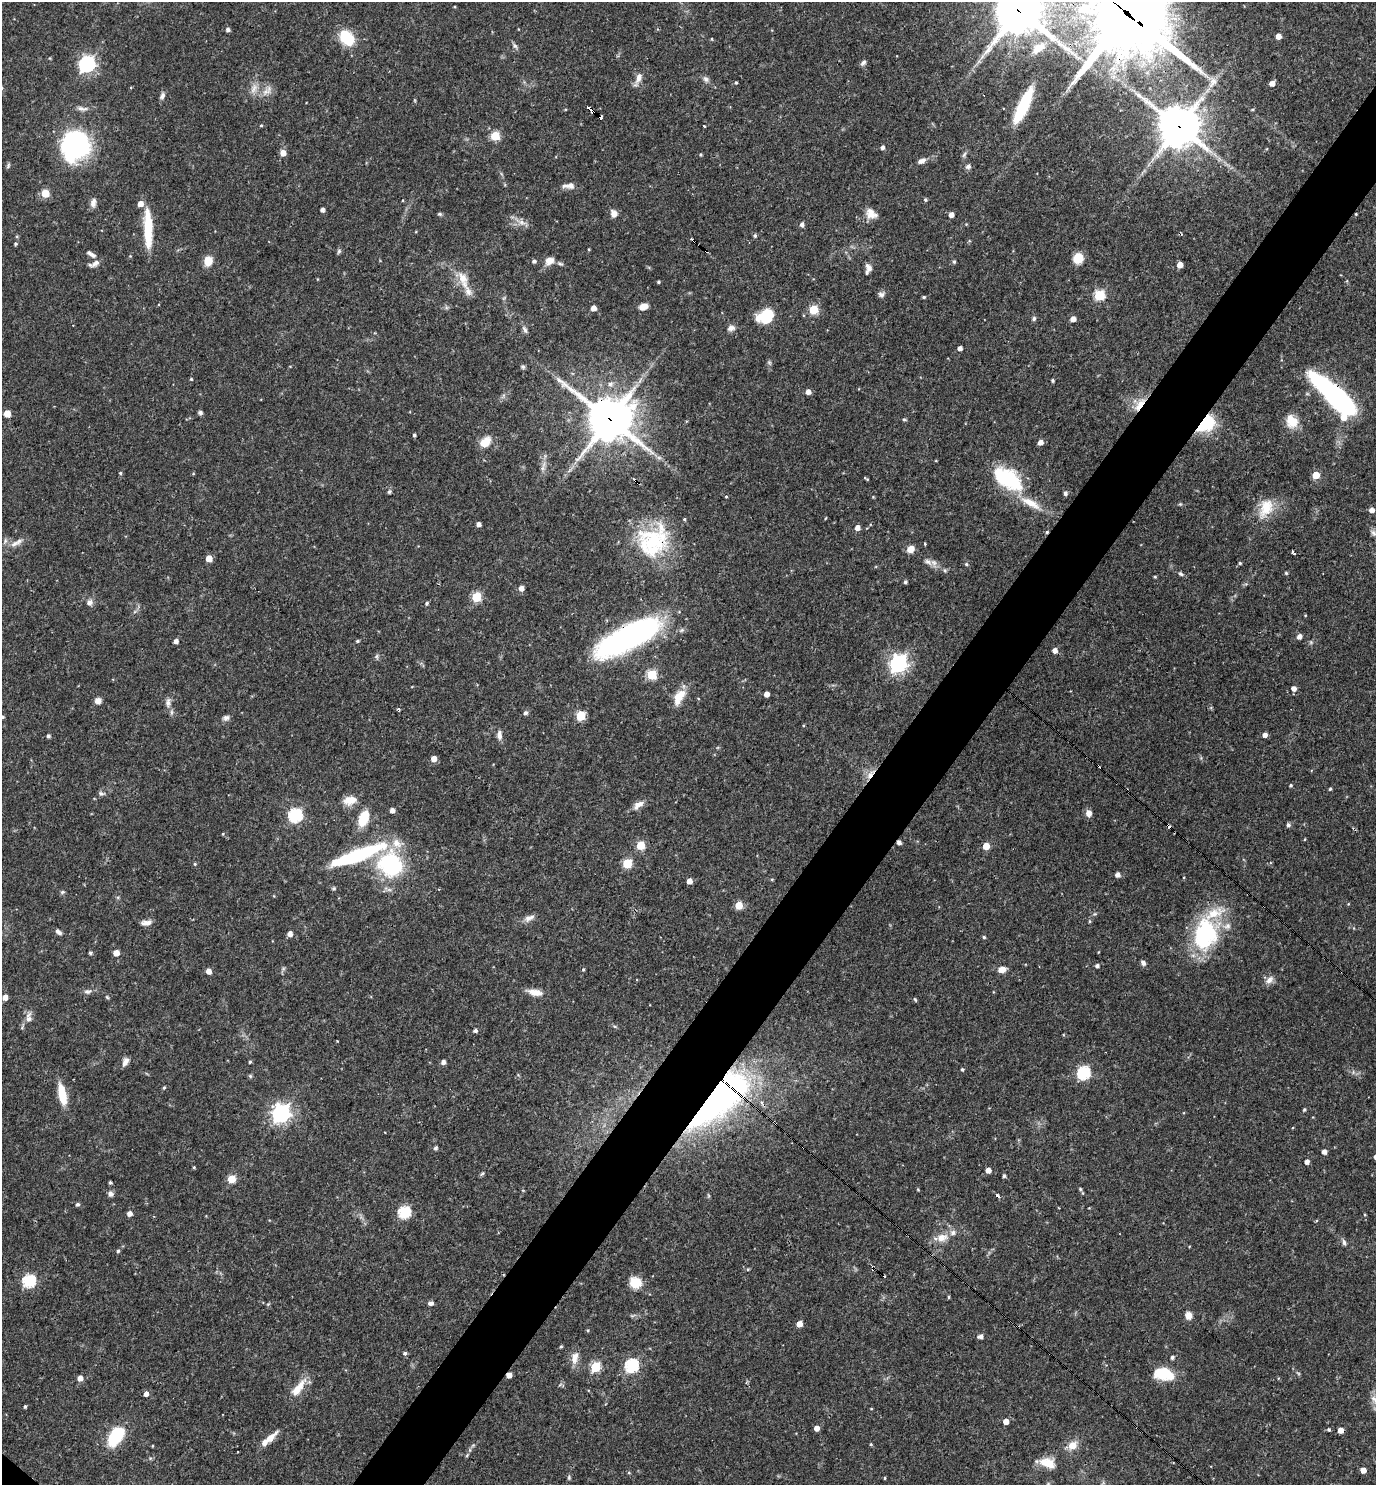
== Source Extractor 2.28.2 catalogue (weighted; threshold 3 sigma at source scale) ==
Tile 10 of 4 x 4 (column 2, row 3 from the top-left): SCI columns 1523-2896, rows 1484-2966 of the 5936 x 5932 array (HDU 1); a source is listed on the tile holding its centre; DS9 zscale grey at full resolution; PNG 1378 x 1487 px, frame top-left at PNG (2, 2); no overlay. Shown black and unused: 5% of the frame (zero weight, under 3 of 4 exposures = <1% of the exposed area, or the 3 px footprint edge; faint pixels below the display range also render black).
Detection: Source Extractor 2.28.2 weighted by HDU 2 'WHT'; one run over the whole footprint, this tile lists its part. Background 0.0538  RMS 0.0032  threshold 0.0146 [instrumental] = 3 sigma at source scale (4.5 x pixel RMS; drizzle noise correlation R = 1.50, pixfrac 1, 0.05/0.05 arcsec/px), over >= 5 px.
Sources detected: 279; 7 cosmic-ray / hot-pixel residue — not listed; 11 inside a brighter listed object's ellipse — not listed separately; the other 261 listed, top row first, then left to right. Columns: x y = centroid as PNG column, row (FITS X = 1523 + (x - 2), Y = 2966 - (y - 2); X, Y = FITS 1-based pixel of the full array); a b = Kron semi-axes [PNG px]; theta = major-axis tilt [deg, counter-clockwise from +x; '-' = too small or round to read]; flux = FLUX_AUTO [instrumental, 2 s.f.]
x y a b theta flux
1018 10 16 15 - 1500
1127 12 34 27 -43 4200
228 29 4 4 - 1
1278 36 4 4 - 2.5
347 38 19 13 -53 10
712 39 4 3 - 0.27
515 46 9 4 -54 0.77
1038 48 18 10 35 4.9
863 62 7 5 42 0.97
87 64 7 6 - 90
639 78 15 7 70 2.2
706 79 9 6 -52 1
1213 82 17 9 54 3
736 83 4 3 - 0.42
1272 83 5 4 - 1.9
254 88 15 7 63 2.2
267 91 16 8 40 2.5
162 96 9 6 68 1.1
1023 106 36 9 65 16
82 109 15 6 -7 1.5
590 109 10 3 -39 6.9
1252 109 5 3 - 0.31
600 117 4 3 - 26
261 126 5 3 - 0.32
704 126 3 3 - 0.36
1179 126 14 13 - 890
495 136 5 5 - 15
76 145 16 15 - 92
882 147 4 4 - 1
283 153 6 5 - 2.6
964 154 10 4 63 0.72
700 155 4 4 - 0.36
921 161 10 6 25 1.6
8 166 8 4 65 0.55
968 166 8 6 33 0.93
569 186 15 6 2 2.1
45 193 5 5 - 8.8
403 200 4 2 - 0.23
925 200 4 4 - 0.54
93 203 12 7 81 1.5
140 204 5 5 - 2.4
322 210 4 4 - 0.98
614 213 9 8 - 1.8
439 214 6 5 - 0.46
871 214 15 11 -40 3.2
1356 214 3 3 - 0.31
951 215 4 4 - 2
522 222 10 6 -21 1.7
802 224 5 5 - 1.1
148 228 41 8 -89 12
755 236 5 4 - 0.52
15 244 4 4 - 0.48
589 249 4 3 - 0.31
339 251 7 5 64 0.61
91 254 14 5 -32 1.4
1078 258 8 8 - 7.5
208 261 10 8 74 4.3
534 261 5 5 - 0.74
550 261 13 10 22 2.8
954 262 5 4 - 0.58
95 263 13 6 38 1.6
1180 265 5 4 - 2.9
869 268 10 6 -67 1.6
462 278 18 11 -56 4.6
658 282 4 3 - 0.41
881 294 9 7 14 1
1099 295 5 5 - 23
924 297 4 3 - 0.46
643 307 8 6 17 3.2
593 308 4 4 - 2.3
813 310 5 5 - 14
765 317 16 13 22 11
1034 319 6 5 - 0.68
1073 319 4 4 - 2.4
731 328 10 7 14 1.4
525 330 11 5 -63 0.98
960 348 4 4 - 1.4
523 367 6 5 - 0.56
191 379 3 3 - 0.36
1053 380 4 3 - 0.48
610 384 8 7 - 1.3
808 392 5 4 - 1.9
1336 397 47 13 -43 85
1139 404 22 8 53 4.2
200 412 6 5 - 0.69
7 413 5 5 - 5.4
609 419 16 14 -32 1100
904 419 5 4 - 0.43
1292 421 11 9 -55 7.3
1206 424 22 14 44 13
414 435 3 3 - 0.66
485 442 13 9 43 4.5
1040 442 5 4 - 2
542 468 7 5 89 0.93
120 473 4 4 - 0.37
193 474 5 3 - 0.28
1316 475 5 5 - 7.3
866 478 5 2 - 0.34
1008 479 35 19 -34 24
635 481 8 3 -39 2.4
389 492 6 5 - 0.55
1065 493 5 4 - 0.94
726 496 4 3 - 0.28
1180 504 5 4 - 0.36
1266 508 28 17 65 7.9
1372 510 5 4 - 2
825 518 4 2 - 0.26
478 524 4 4 - 1.4
857 528 5 5 - 2
1374 533 10 8 -11 1.3
653 541 46 37 62 30
16 543 21 7 28 2.3
925 544 4 3 - 0.3
911 549 8 7 - 2.9
1293 553 5 3 - 0.89
209 558 5 5 - 3.5
928 562 12 7 -36 1.7
1240 563 4 4 - 0.43
966 564 5 4 - 0.42
1286 573 4 4 - 0.37
1181 574 7 5 -27 0.63
1155 577 4 3 - 0.36
905 582 5 4 - 0.52
521 588 5 5 - 2
476 597 5 5 - 16
90 602 8 7 - 1.3
427 603 5 4 - 0.55
631 635 63 20 28 94
1299 636 5 4 - 1.6
176 641 4 4 - 1.4
357 641 4 3 - 0.48
1055 650 5 5 - 2
377 656 7 4 90 0.56
898 664 7 6 - 140
652 675 5 5 - 19
1294 688 5 5 - 1.7
766 694 4 4 - 2.2
679 697 22 10 62 5.4
98 701 7 7 - 1.8
168 702 14 6 84 1.5
398 709 3 3 - 0.54
525 713 5 5 - 0.76
580 716 5 5 - 17
2 717 4 4 - 0.54
226 718 8 7 - 1.1
499 735 12 6 -87 1.6
1265 735 4 4 - 1.8
48 736 4 4 - 0.72
434 759 5 5 - 2.7
870 774 17 6 50 2.4
1291 785 4 4 - 0.47
1330 789 4 4 - 0.38
101 793 9 4 -7 0.71
350 800 16 10 9 4.1
638 805 16 8 36 2.2
392 810 4 4 - 1.6
1089 813 8 7 - 1.8
295 815 6 6 - 48
363 818 18 10 69 7.3
1288 825 5 4 - 0.94
1305 839 4 3 - 0.23
640 845 5 5 - 11
986 846 5 5 - 6.1
358 855 58 11 21 34
195 864 4 4 - 0.36
627 864 5 5 - 16
390 865 22 20 -53 35
1117 875 4 4 - 1.7
772 879 5 3 - 0.31
689 881 5 4 - 2.5
62 892 6 5 - 0.55
739 905 5 5 - 7.7
529 918 15 7 23 1.8
146 923 13 6 10 1.7
58 932 8 5 -43 1.1
290 934 5 4 - 1.9
1205 934 40 28 81 32
984 937 4 4 - 0.48
90 953 4 4 - 0.65
116 953 5 4 - 3.6
1143 963 6 5 - 1
1097 966 4 4 - 0.9
583 969 5 4 - 0.39
1002 969 7 6 - 3.1
208 971 5 4 - 2.4
1269 980 12 7 50 1.9
87 991 10 6 9 1.1
535 992 19 7 -11 3.1
5 997 5 4 - 2.4
107 997 6 4 -46 0.38
915 1000 6 4 -62 0.38
29 1018 15 8 88 2.1
475 1031 5 4 - 0.72
125 1061 10 6 61 1.7
250 1062 4 3 - 0.38
443 1062 4 4 - 1.3
962 1069 4 3 - 0.46
1084 1073 7 6 - 42
250 1076 5 4 - 0.46
164 1088 4 4 - 0.41
62 1094 25 8 -78 7.3
716 1099 73 28 44 130
1304 1110 4 4 - 0.45
281 1113 7 7 - 140
435 1148 4 4 - 0.8
1324 1152 4 4 - 1.6
1307 1162 4 4 - 1.5
194 1167 4 3 - 0.33
988 1170 4 4 - 2.8
482 1173 7 5 39 0.52
1004 1176 4 4 - 0.61
231 1179 5 5 - 9
110 1182 4 3 - 0.53
1080 1189 5 4 - 0.39
918 1190 5 3 - 0.27
110 1194 7 6 - 1.1
997 1196 4 3 - 2.8
77 1204 5 4 - 0.71
404 1212 6 6 - 34
129 1213 4 4 - 1.9
1365 1215 4 3 - 0.29
942 1237 17 11 14 3.9
1344 1242 8 5 -81 0.85
118 1251 4 4 - 0.49
873 1268 7 4 -82 0.93
748 1269 4 4 - 0.36
29 1281 6 6 - 40
636 1282 12 11 - 5.8
948 1297 5 3 - 0.39
431 1303 6 5 - 1.1
268 1304 4 4 - 0.36
1189 1315 8 7 - 2.3
799 1324 5 5 - 2.8
588 1330 4 4 - 0.36
980 1336 6 4 6 1.3
561 1347 4 3 - 0.4
405 1353 5 4 - 0.82
1172 1357 5 4 - 0.74
575 1358 17 8 76 2.9
632 1365 6 6 - 47
595 1367 6 5 - 18
1164 1374 21 13 -9 10
509 1375 4 4 - 2.3
80 1378 5 5 - 2.3
298 1388 29 10 52 5.1
146 1394 5 4 - 1.6
25 1406 3 3 - 0.44
1006 1421 4 4 - 2.7
817 1428 4 4 - 2.2
1329 1429 4 3 - 0.53
1340 1430 5 4 - 2.5
116 1436 15 9 52 24
271 1437 21 8 44 3.2
871 1444 4 4 - 0.35
1072 1445 11 10 - 3.5
1047 1463 20 12 -15 4.8
1363 1470 4 4 - 2.6
629 1473 5 3 - 0.33
569 1477 6 5 - 0.51
885 1478 4 3 - 0.3
1048 1484 6 4 47 0.5
Overlapping masked pixels (flux is a lower limit): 18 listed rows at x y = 1018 10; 1127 12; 590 109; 600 117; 1179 126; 1356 214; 1336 397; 1139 404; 609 419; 1206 424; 635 481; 653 541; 631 635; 870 774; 716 1099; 997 1196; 873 1268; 509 1375
Isophote crosses this tile's border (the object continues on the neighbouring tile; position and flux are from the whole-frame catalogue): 5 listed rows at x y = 1018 10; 1127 12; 1374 533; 2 717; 1048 1484